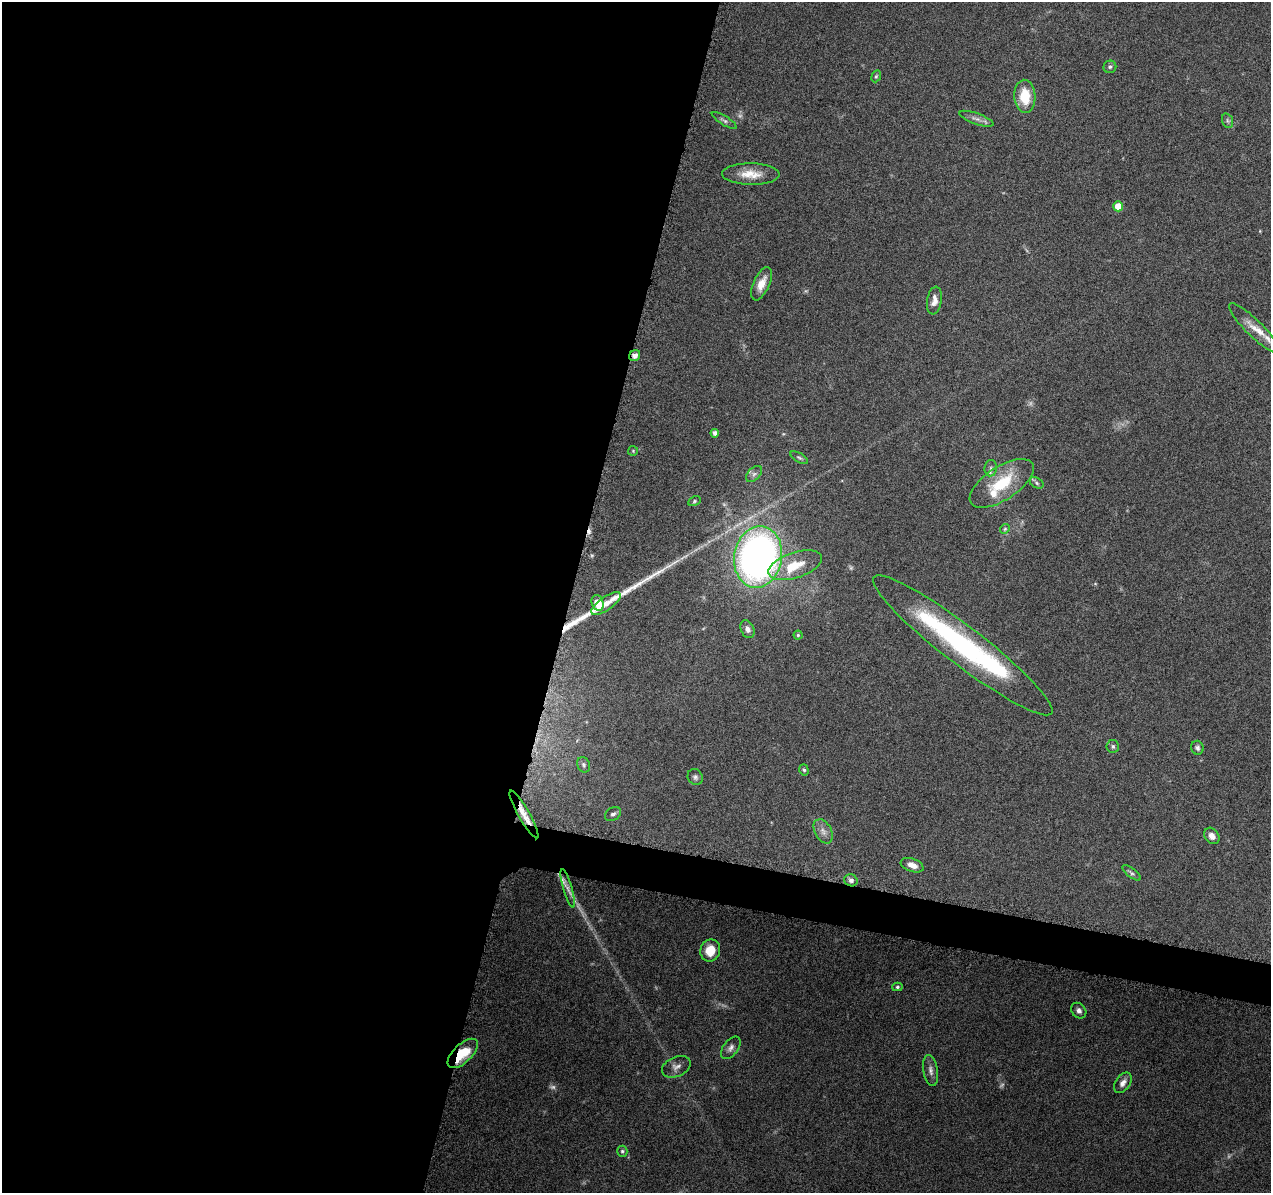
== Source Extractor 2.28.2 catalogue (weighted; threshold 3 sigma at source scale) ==
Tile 5 of 4 x 4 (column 1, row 2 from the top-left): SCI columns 25-1293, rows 2684-3874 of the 5116 x 5307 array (HDU 1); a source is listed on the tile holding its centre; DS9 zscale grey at full resolution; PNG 1273 x 1195 px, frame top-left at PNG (2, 2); each listed source drawn as its Kron ellipse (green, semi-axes under 4 px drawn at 4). Shown black and unused: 47% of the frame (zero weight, under 9 of 18 exposures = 2% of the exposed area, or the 3 px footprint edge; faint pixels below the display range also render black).
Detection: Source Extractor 2.28.2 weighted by HDU 2 'WHT'; one run over the whole footprint, this tile lists its part. Background 0.116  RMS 0.0038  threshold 0.0155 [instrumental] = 3 sigma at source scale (4.09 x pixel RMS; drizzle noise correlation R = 1.36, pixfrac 0.8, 0.0396/0.0396 arcsec/px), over >= 5 px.
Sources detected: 64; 6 too faint to see at this stretch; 1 inside a brighter object's white glare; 1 cosmic-ray / hot-pixel residue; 1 long thin detection or spike segment (spike, bleed or trail) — neither listed nor drawn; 5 inside a brighter listed object's ellipse — not listed separately; the other 50 listed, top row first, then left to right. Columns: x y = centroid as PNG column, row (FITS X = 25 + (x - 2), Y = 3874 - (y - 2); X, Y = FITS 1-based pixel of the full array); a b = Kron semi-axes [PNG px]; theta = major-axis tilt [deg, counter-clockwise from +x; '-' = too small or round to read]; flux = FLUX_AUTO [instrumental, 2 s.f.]
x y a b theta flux
1110 67 6 6 - 0.68
876 76 6 4 67 0.5
1025 96 16 10 -86 9.1
976 119 18 5 -19 1.8
724 120 14 4 -31 0.96
1228 121 8 5 -72 0.76
751 174 29 10 -1 6
1118 206 5 5 - 6.7
762 284 18 8 65 4.1
934 301 14 7 81 2.4
1254 328 34 8 -44 4.9
635 356 6 5 - 1.8
715 433 4 4 - 1.4
633 451 5 5 - 0.38
799 458 10 4 -29 0.73
991 468 8 6 80 1.1
754 474 10 6 45 1.1
1002 483 37 16 33 16
1037 483 7 5 -29 0.73
694 501 6 4 28 0.54
1005 529 5 4 - 0.5
758 557 31 24 79 180
795 565 28 12 18 8.8
598 603 8 6 -70 6.9
606 604 17 6 35 3.2
747 629 9 6 -67 1.5
798 635 4 4 - 0.48
963 645 112 19 -38 64
1113 746 6 6 - 0.82
1197 748 7 6 - 0.98
584 765 8 6 -67 0.86
804 770 6 4 -72 0.56
695 777 8 7 - 1
524 814 27 5 -60 4.3
613 814 9 6 30 1.2
823 831 13 8 -61 2.2
1212 836 9 7 -52 2.1
912 865 12 6 -20 3
1132 873 11 4 -37 0.77
851 880 7 6 - 1.3
568 888 20 4 -74 2
710 950 11 9 71 7
897 987 5 4 - 0.58
1079 1011 8 6 -46 1.4
731 1048 13 7 52 1.6
463 1053 19 9 44 9.5
676 1067 15 10 24 2.1
931 1070 16 7 -80 1.9
1123 1083 11 7 53 2
622 1151 5 5 - 0.67
Overlapping masked pixels (flux is a lower limit): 3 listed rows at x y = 635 356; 524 814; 463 1053